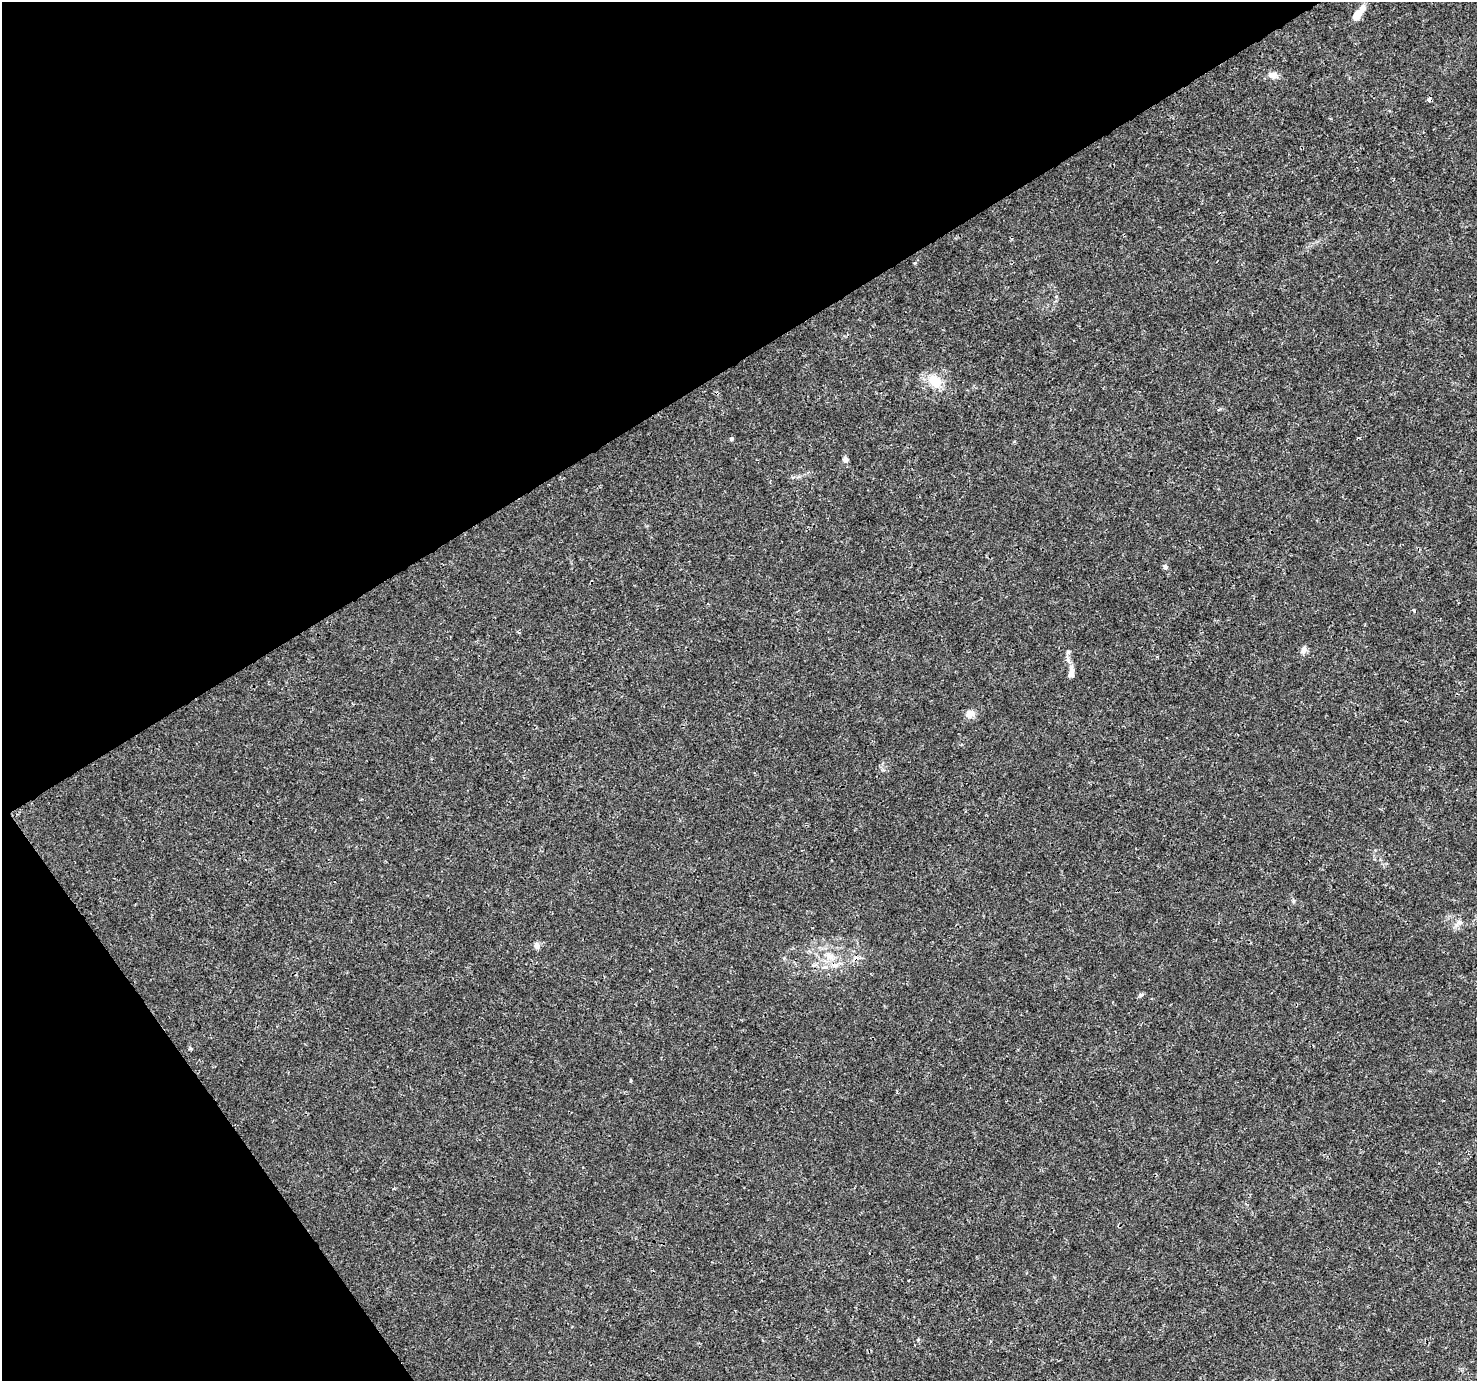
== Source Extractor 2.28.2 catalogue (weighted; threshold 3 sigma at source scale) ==
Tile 5 of 4 x 4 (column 1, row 2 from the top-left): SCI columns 5-1479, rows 2941-4319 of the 5904 x 5819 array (HDU 1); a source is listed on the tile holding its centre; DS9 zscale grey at full resolution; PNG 1479 x 1383 px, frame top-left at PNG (2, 2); no overlay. Shown black and unused: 32% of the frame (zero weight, under 3 of 4 exposures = <1% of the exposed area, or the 3 px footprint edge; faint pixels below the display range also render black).
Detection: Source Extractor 2.28.2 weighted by HDU 2 'WHT'; one run over the whole footprint, this tile lists its part. Background 0.00368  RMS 0.0011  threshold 0.00501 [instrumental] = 3 sigma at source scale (4.5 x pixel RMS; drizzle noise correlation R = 1.50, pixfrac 1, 0.0396/0.0396 arcsec/px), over >= 5 px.
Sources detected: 20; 2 cosmic-ray / hot-pixel residue — not listed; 1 inside a brighter listed object's ellipse — not listed separately; the other 17 listed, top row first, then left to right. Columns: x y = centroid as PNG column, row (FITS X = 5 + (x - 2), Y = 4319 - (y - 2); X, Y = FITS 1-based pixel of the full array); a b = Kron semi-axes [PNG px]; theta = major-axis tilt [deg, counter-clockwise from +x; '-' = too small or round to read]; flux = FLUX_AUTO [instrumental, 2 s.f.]
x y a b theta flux
1357 15 12 6 55 1.6
1273 75 15 9 -12 0.7
935 381 22 16 -44 2.4
731 439 4 4 - 0.22
845 459 7 6 - 0.42
1165 567 7 6 - 0.31
1414 611 6 4 -63 0.16
1303 650 12 7 69 0.48
1068 652 6 5 - 0.24
1068 660 8 5 -64 0.38
1071 673 13 6 84 0.79
970 714 11 9 8 0.87
1293 901 6 4 -90 0.17
1459 923 14 7 34 0.61
537 946 7 6 - 0.58
830 956 15 9 -13 1.3
1141 995 8 5 21 0.21
Overlapping masked pixels (flux is a lower limit): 1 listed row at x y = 830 956
Unlisted compact peaks at least as high as the median listed source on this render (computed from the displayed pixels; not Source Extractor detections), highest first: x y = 915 263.